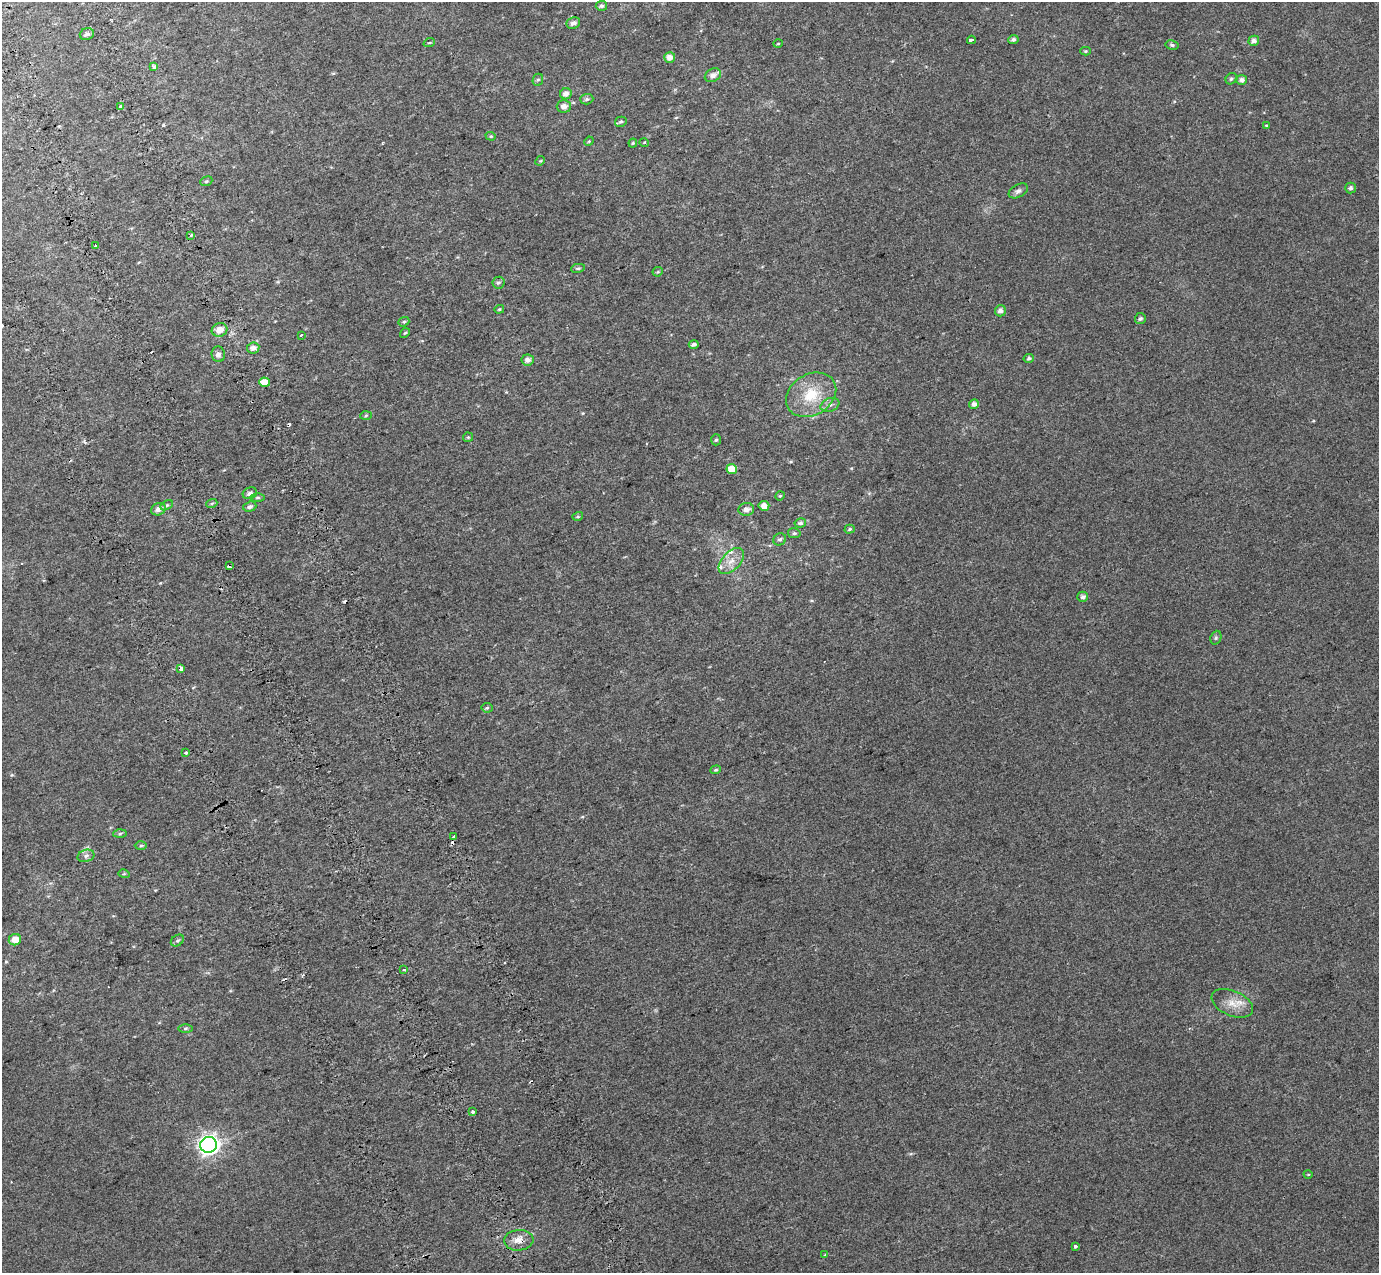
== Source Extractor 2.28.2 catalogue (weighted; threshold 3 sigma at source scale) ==
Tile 11 of 4 x 4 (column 3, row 3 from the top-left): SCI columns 2859-4235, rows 1493-2763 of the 5712 x 5475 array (HDU 1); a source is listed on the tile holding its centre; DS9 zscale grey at full resolution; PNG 1381 x 1275 px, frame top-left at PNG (2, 2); each listed source drawn as its Kron ellipse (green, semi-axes under 4 px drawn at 4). Shown black and unused: <1% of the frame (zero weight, under 2 of 3 exposures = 6% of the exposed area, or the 3 px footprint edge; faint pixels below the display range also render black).
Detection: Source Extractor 2.28.2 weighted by HDU 2 'WHT'; one run over the whole footprint, this tile lists its part. Background 0.02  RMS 0.0071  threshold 0.032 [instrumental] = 3 sigma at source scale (4.5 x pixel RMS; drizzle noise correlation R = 1.50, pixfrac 1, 0.0396/0.0396 arcsec/px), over >= 5 px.
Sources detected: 105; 9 cosmic-ray / hot-pixel residue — neither listed nor drawn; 3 inside a brighter listed object's ellipse — not listed separately; the other 93 listed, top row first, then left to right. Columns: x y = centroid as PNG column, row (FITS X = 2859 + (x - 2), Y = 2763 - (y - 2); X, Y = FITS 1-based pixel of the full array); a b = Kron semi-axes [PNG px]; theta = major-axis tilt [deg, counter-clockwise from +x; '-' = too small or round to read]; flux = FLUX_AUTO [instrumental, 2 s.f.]
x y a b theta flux
601 6 6 5 - 1.6
573 23 7 5 25 2.6
87 34 7 6 - 2.1
1013 39 5 4 - 1.5
971 40 4 3 - 15
1254 41 5 5 - 2.7
429 43 6 3 19 0.61
778 44 5 3 - 0.55
1172 45 6 4 -10 1.5
1086 51 5 4 - 0.75
670 57 5 5 - 4.8
154 67 4 3 - 4.3
713 75 8 6 28 3.3
1231 79 6 5 - 1.3
538 80 6 5 - 1.1
1242 80 5 5 - 2.1
566 94 6 5 - 3.8
587 99 7 5 4 1.5
564 106 7 6 - 3.5
121 107 3 3 - 19
621 122 6 5 - 1
1267 126 4 3 - 0.88
491 136 5 4 - 0.84
589 141 5 4 - 0.66
644 142 5 3 - 0.59
633 143 4 4 - 0.8
540 161 5 4 - 0.74
206 181 6 4 22 1.1
1351 188 5 5 - 1.5
1018 191 10 6 28 2.2
191 235 3 3 - 3
95 246 3 3 - 2.8
578 268 7 4 12 1.2
658 272 5 4 - 0.79
498 283 6 6 - 1.3
499 309 5 4 - 0.73
1000 311 5 5 - 3.1
1140 319 5 5 - 1.6
404 322 6 4 20 0.93
219 330 8 7 - 6.2
405 333 5 4 - 0.9
301 335 3 2 - 0.94
694 344 5 4 - 1.7
253 348 6 5 - 3.3
218 354 8 6 -84 2.1
1029 358 5 4 - 1.3
528 360 6 5 - 3.1
264 382 5 4 - 6.5
811 395 26 20 31 23
974 404 5 4 - 2.4
830 405 10 6 21 2.7
366 416 6 4 3 0.79
468 437 5 5 - 0.86
716 440 5 5 - 1
732 469 5 5 - 9.4
250 493 7 5 20 2.3
780 496 5 4 - 0.77
258 497 7 3 0 0.96
212 503 5 3 - 0.9
167 505 6 4 31 0.97
764 506 5 5 - 4.7
250 507 7 5 19 1.9
158 509 7 6 - 3.3
746 509 8 6 6 3.3
578 516 5 4 - 0.85
800 523 6 4 12 1.6
850 529 5 4 - 0.94
794 533 6 5 - 1.2
780 539 7 6 - 1.4
731 561 16 9 47 6.6
229 566 4 3 - 11
1083 597 5 5 - 2.3
1216 638 7 5 69 1.1
181 669 3 3 - 3.4
487 708 5 5 - 0.97
186 752 3 3 - 4.1
716 770 5 4 - 1
120 833 6 4 3 1.2
454 837 3 3 - 3.9
141 846 6 4 2 0.91
86 856 8 6 17 2
124 874 5 3 - 0.68
15 940 6 5 - 7.2
177 940 7 5 33 1.2
404 970 3 2 - 1.7
1232 1003 22 12 -24 9.3
185 1028 7 4 0 1.1
473 1112 3 3 - 1.8
209 1145 8 8 - 310
1308 1174 5 3 - 0.5
519 1240 15 10 5 6.5
1075 1247 3 3 - 4.1
825 1255 3 3 - 3.4
Overlapping masked pixels (flux is a lower limit): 3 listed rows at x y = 229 566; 181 669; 519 1240